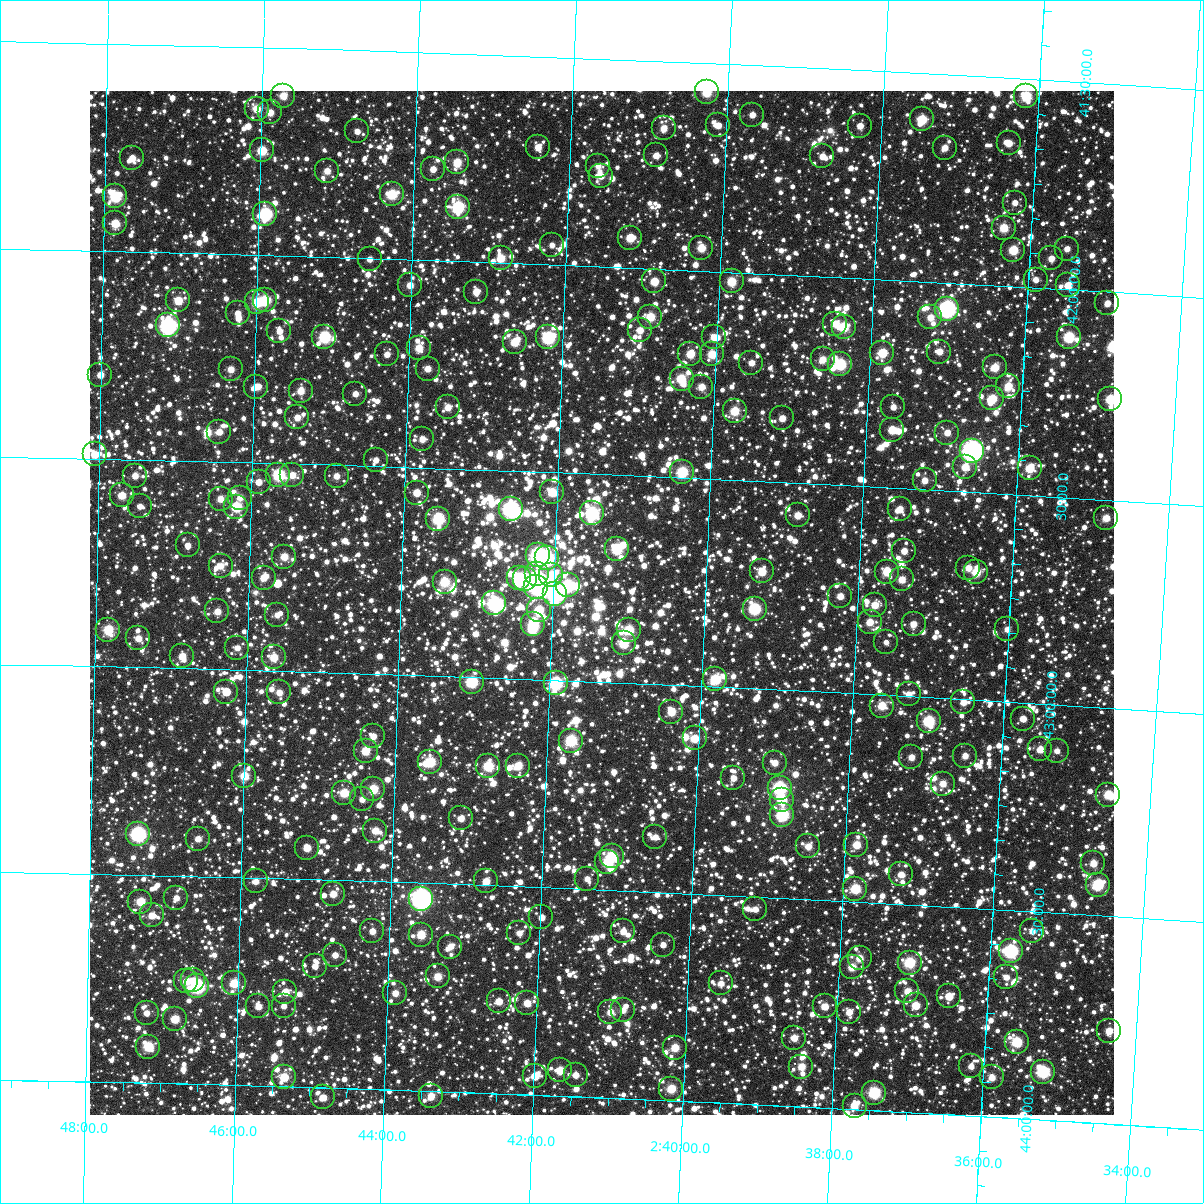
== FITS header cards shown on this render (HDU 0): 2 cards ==
NAXIS1  =                 1024
NAXIS2  =                 1024

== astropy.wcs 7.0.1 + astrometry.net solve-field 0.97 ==
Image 1024 x 1024 px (HDU 0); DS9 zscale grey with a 90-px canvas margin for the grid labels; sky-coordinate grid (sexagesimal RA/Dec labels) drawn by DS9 from the SOLVED WCS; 267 Tycho-2 reference stars matched to detected sources circled (green)
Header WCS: RA---TAN-SIP/DEC--TAN-SIP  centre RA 02:41:21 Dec +42:49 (40.34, +42.81 deg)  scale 8.67 arcsec/px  FOV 148.0' x 148.0'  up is +178 deg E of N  parity flipped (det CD > 0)
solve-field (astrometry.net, Tycho-2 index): VERIFIED the header's WCS against the Tycho-2 star catalogue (verified at 6 index scales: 12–267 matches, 0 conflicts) and refined it, rather than solving blind
Solved WCS: RA---TAN-SIP/DEC--TAN-SIP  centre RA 02:41:21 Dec +42:49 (40.34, +42.81 deg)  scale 8.67 arcsec/px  FOV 148.0' x 148.0'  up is +178 deg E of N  parity flipped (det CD > 0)
The solver's refit moves the header's centre by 0.15 arcsec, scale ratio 1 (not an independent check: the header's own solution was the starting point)
Tycho-2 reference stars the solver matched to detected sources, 267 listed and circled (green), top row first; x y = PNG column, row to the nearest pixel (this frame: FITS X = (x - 90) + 1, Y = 1024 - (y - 91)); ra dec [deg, ICRS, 3 dp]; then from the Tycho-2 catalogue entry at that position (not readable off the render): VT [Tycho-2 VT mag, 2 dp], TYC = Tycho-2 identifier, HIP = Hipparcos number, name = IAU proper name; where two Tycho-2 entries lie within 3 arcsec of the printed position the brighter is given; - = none
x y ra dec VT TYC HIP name
707 92 40.068 +41.569 9.59 2853-1996-1 - -
283 96 41.430 +41.615 10.25 2853-1915-1 - -
1026 96 39.040 +41.540 9.35 2840-804-1 - -
257 109 41.515 +41.648 10.26 2853-1931-1 - -
270 112 41.471 +41.656 10.76 2853-2022-1 - -
752 115 39.918 +41.619 11.21 2840-1434-1 - -
922 119 39.371 +41.610 9.48 2840-1234-1 - -
718 125 40.026 +41.648 11.73 2853-1696-1 - -
860 126 39.570 +41.633 10.91 2840-10-1 - -
664 128 40.202 +41.661 10.85 2853-1740-1 - -
357 131 41.188 +41.696 11.42 2853-2093-1 - -
1009 143 39.088 +41.656 10.84 2840-1192-1 - -
538 147 40.604 +41.719 10.75 2853-1765-1 - -
945 148 39.293 +41.676 10.73 2840-1352-1 - -
262 150 41.494 +41.748 9.54 2853-1469-1 - -
656 155 40.222 +41.727 11.06 2853-1967-1 - -
822 156 39.686 +41.711 11.29 2840-800-1 - -
132 158 41.912 +41.775 11.04 2853-1683-1 - -
457 162 40.863 +41.762 10.07 2853-1406-1 - -
598 166 40.408 +41.758 11.88 2853-1492-1 - -
433 169 40.940 +41.780 11.14 2853-1899-1 - -
327 171 41.282 +41.793 10.85 2853-2143-1 - -
601 176 40.397 +41.782 11.58 2853-1596-1 - -
392 194 41.071 +41.844 9.35 2853-1393-1 - -
115 196 41.965 +41.868 9.15 2853-1297-1 - -
1015 203 39.058 +41.798 11.72 2840-1216-1 - -
458 207 40.855 +41.869 8.61 2853-1801-1 - -
265 214 41.477 +41.901 8.31 2853-1564-1 - -
115 223 41.963 +41.932 9.96 2853-1856-1 - -
1004 228 39.089 +41.861 9.99 2840-232-1 - -
630 238 40.295 +41.928 10.04 2853-1640-1 - -
552 245 40.547 +41.953 11.94 2853-1545-1 - -
701 248 40.063 +41.945 10.12 2853-1516-1 - -
1067 249 38.881 +41.902 11.21 2840-580-1 - -
1013 250 39.054 +41.912 9.72 2840-886-1 - -
501 258 40.712 +41.989 10.13 2853-2064-1 - -
1051 258 38.930 +41.928 11.10 2840-320-1 - -
370 259 41.136 +42.002 11.61 2853-867-1 - -
1036 280 38.976 +41.981 11.98 2840-1874-1 - -
654 281 40.210 +42.030 10.26 2853-523-1 - -
732 281 39.960 +42.022 9.74 2840-1708-1 - -
410 285 41.002 +42.062 10.65 2853-1458-1 - -
1068 285 38.870 +41.990 10.55 2840-1842-1 - -
476 292 40.787 +42.072 10.88 2853-1822-1 - -
178 300 41.753 +42.114 10.19 2853-1083-1 - -
265 300 41.472 +42.108 9.22 2853-2042-1 - -
257 302 41.498 +42.114 9.66 2853-418-1 - -
1107 303 38.740 +42.028 10.99 2840-1732-1 - -
947 309 39.258 +42.063 7.36 2840-1669-1 12191 Buna
238 313 41.558 +42.141 11.52 2853-1955-1 - -
650 317 40.219 +42.116 9.77 2853-1032-1 - -
930 317 39.310 +42.085 10.79 2840-1556-1 - -
835 324 39.618 +42.112 10.60 2840-1341-1 - -
168 325 41.785 +42.175 7.76 2853-1997-1 13000 -
844 327 39.589 +42.118 9.50 2840-1417-1 - -
640 330 40.251 +42.149 10.90 2853-439-1 - -
279 331 41.421 +42.182 10.94 2853-1561-1 - -
324 337 41.275 +42.193 8.85 2853-502-1 - -
548 337 40.548 +42.176 8.44 2853-1188-1 12617 -
714 337 40.008 +42.159 10.87 2853-1815-1 - -
1069 337 38.858 +42.114 8.99 2840-1461-1 - -
515 342 40.656 +42.189 10.10 2853-2153-1 - -
419 348 40.967 +42.212 10.55 2853-1451-1 - -
939 352 39.275 +42.166 10.89 2840-1257-1 - -
882 353 39.460 +42.176 9.71 2840-1685-1 - -
387 354 41.070 +42.230 12.26 2853-2129-1 - -
690 354 40.083 +42.201 10.04 2853-1601-1 - -
712 354 40.013 +42.199 10.08 2853-790-1 - -
823 359 39.653 +42.200 10.71 2840-1491-1 - -
751 363 39.884 +42.216 11.45 2840-1317-1 - -
840 364 39.596 +42.209 8.91 2840-1439-1 - -
995 367 39.092 +42.197 10.19 2840-1407-1 - -
231 369 41.576 +42.277 10.65 2853-379-1 - -
428 369 40.935 +42.261 11.00 2853-873-1 - -
100 375 42.000 +42.298 10.86 2853-718-1 - -
682 379 40.108 +42.263 9.64 2853-1584-1 12456 -
1008 386 39.046 +42.240 10.24 2840-1187-1 - -
256 387 41.492 +42.317 11.23 2853-1962-1 - -
701 387 40.043 +42.279 10.65 2853-559-1 - -
301 391 41.347 +42.324 10.62 2853-979-1 - -
355 394 41.168 +42.327 11.28 2853-1368-1 - -
992 398 39.095 +42.272 9.86 2840-1003-1 - -
1110 399 38.711 +42.257 9.47 2840-1301-1 - -
448 407 40.866 +42.352 11.03 2853-1005-1 - -
893 407 39.416 +42.306 11.36 2840-495-1 - -
735 411 39.931 +42.333 9.74 2840-643-1 - -
297 417 41.355 +42.389 10.73 2853-987-1 - -
782 418 39.775 +42.346 11.20 2840-787-1 - -
892 430 39.416 +42.360 10.24 2840-1795-1 - -
219 432 41.608 +42.428 11.03 2853-1675-1 - -
947 433 39.236 +42.360 11.20 2840-1654-1 - -
422 439 40.946 +42.431 11.02 2853-1122-1 - -
972 451 39.151 +42.401 6.78 2840-1147-1 12151 -
95 454 42.014 +42.490 10.39 2853-1914-1 - -
376 460 41.095 +42.485 11.73 2853-91-1 - -
965 467 39.171 +42.440 10.96 2840-1715-1 - -
1030 468 38.961 +42.436 10.02 2840-1161-1 - -
682 472 40.093 +42.486 9.20 2853-1108-1 - -
278 475 41.411 +42.528 8.70 2853-1180-1 - -
292 475 41.366 +42.528 10.67 2853-1255-1 - -
135 476 41.880 +42.539 10.98 2853-199-1 - -
337 476 41.220 +42.527 11.21 2853-1733-1 12826 -
925 480 39.301 +42.478 11.07 2840-1506-1 - -
259 482 41.476 +42.546 11.31 2853-1206-1 - -
552 492 40.516 +42.547 9.98 2853-1044-1 - -
417 493 40.958 +42.561 10.53 2853-1610-1 - -
122 495 41.922 +42.587 10.38 2853-929-1 - -
240 498 41.535 +42.586 10.91 2853-1499-1 - -
221 499 41.599 +42.590 10.75 2853-1161-1 - -
140 506 41.862 +42.613 11.18 2853-1273-1 - -
236 507 41.546 +42.608 9.29 2853-466-1 - -
511 509 40.649 +42.591 7.43 2853-616-1 - -
900 509 39.377 +42.550 11.13 2840-943-1 - -
592 513 40.383 +42.594 8.48 2853-1402-1 12559 -
798 515 39.710 +42.577 10.69 2840-1617-1 - -
1106 518 38.701 +42.544 10.41 2840-1517-1 - -
438 519 40.885 +42.622 8.91 2853-961-1 - -
188 545 41.702 +42.704 11.34 2853-1452-1 - -
617 549 40.296 +42.678 9.49 2853-2201-1 - -
904 551 39.356 +42.650 11.37 2840-1199-1 - -
538 555 40.555 +42.699 8.46 2853-1013-1 12619 -
284 557 41.385 +42.725 10.41 2853-148-1 - -
547 558 40.524 +42.707 8.32 2853-238-1 12606 -
221 566 41.593 +42.751 11.44 2853-1522-1 - -
968 568 39.143 +42.683 11.02 2840-25-1 - -
762 571 39.818 +42.717 10.23 2840-923-1 - -
887 572 39.409 +42.703 10.16 2840-477-1 - -
976 572 39.116 +42.692 10.08 2840-431-1 - -
537 574 40.554 +42.747 9.96 2853-112-1 - -
551 575 40.507 +42.748 9.67 2853-2164-1 - -
264 578 41.451 +42.776 10.73 2853-331-1 - -
519 578 40.614 +42.758 9.35 2853-1249-1 - -
525 579 40.592 +42.760 8.78 2853-1665-1 - -
902 579 39.358 +42.719 10.65 2840-1817-1 - -
445 582 40.857 +42.773 9.60 2853-909-1 - -
568 585 40.452 +42.771 9.02 2853-334-1 - -
536 587 40.556 +42.778 8.74 2853-166-1 12621 -
555 594 40.493 +42.792 8.39 2853-22-1 - -
840 596 39.557 +42.767 10.77 2840-253-1 - -
494 603 40.691 +42.820 8.27 2853-958-1 - -
875 605 39.443 +42.784 10.51 2840-419-1 - -
755 609 39.836 +42.807 8.70 2840-393-1 - -
539 610 40.544 +42.832 9.75 2853-970-1 - -
217 611 41.599 +42.861 10.76 2853-632-1 - -
277 615 41.403 +42.865 11.41 2853-593-1 - -
870 622 39.457 +42.826 10.68 2840-1501-1 - -
533 624 40.560 +42.866 9.33 2853-584-1 - -
914 624 39.312 +42.825 11.17 2840-579-1 - -
1007 629 39.005 +42.825 11.30 2840-919-1 - -
108 630 41.957 +42.911 9.52 2853-455-1 - -
629 630 40.246 +42.871 9.57 2853-866-1 - -
138 638 41.857 +42.930 10.94 2853-329-1 - -
886 642 39.400 +42.872 11.87 2840-179-1 - -
624 643 40.261 +42.905 9.52 2853-980-1 - -
237 648 41.531 +42.947 11.35 2853-892-1 - -
182 656 41.711 +42.971 10.40 2853-242-1 - -
274 657 41.410 +42.968 10.19 2853-838-1 - -
715 679 39.954 +42.981 9.23 2840-547-1 - -
472 682 40.756 +43.012 8.77 2853-254-1 - -
556 683 40.479 +43.007 8.28 2853-470-1 - -
226 692 41.563 +43.053 10.85 2853-743-1 - -
279 692 41.389 +43.052 10.97 2853-317-1 - -
909 694 39.316 +42.994 11.43 2840-991-1 - -
963 702 39.135 +43.007 11.17 2840-825-1 - -
882 706 39.402 +43.025 10.16 2840-1618-1 - -
671 712 40.094 +43.065 10.16 2853-80-1 - -
1023 719 38.936 +43.038 11.25 2840-975-1 - -
929 721 39.245 +43.056 8.89 2840-591-1 - -
373 736 41.074 +43.150 11.17 2857-824-1 - -
695 738 40.014 +43.126 10.16 2857-978-1 - -
571 741 40.422 +43.144 8.98 2857-594-1 - -
1040 749 38.874 +43.110 10.69 2840-581-1 - -
366 751 41.098 +43.186 9.91 2857-296-1 - -
1057 751 38.818 +43.111 11.86 2840-605-1 - -
965 756 39.119 +43.135 11.02 2844-1352-1 - -
911 757 39.296 +43.146 10.99 2844-1636-1 - -
430 762 40.884 +43.208 9.34 2857-852-1 - -
775 763 39.746 +43.176 10.98 2844-1538-1 - -
488 766 40.691 +43.213 9.23 2857-1232-1 - -
518 766 40.593 +43.209 9.98 2857-1028-1 - -
244 776 41.496 +43.255 10.07 2857-1584-1 - -
733 778 39.880 +43.217 11.30 2844-1978-1 - -
943 784 39.187 +43.206 10.65 2844-2175-1 - -
780 788 39.726 +43.236 8.14 2844-2152-1 12339 -
373 789 41.068 +43.278 9.83 2857-506-1 - -
344 793 41.164 +43.289 10.13 2857-46-1 - -
1108 795 38.639 +43.208 9.85 2844-2113-1 - -
362 799 41.105 +43.303 11.47 2857-794-1 - -
782 800 39.717 +43.264 9.60 2844-1080-1 - -
782 815 39.712 +43.300 8.57 2844-766-1 - -
461 818 40.775 +43.341 10.85 2857-640-1 - -
375 831 41.058 +43.378 10.43 2857-952-1 - -
138 834 41.844 +43.402 7.66 2857-1326-1 13017 -
655 837 40.130 +43.368 11.26 2857-1048-1 - -
198 839 41.644 +43.409 11.03 2857-522-1 - -
856 845 39.462 +43.363 10.24 2844-862-1 - -
808 846 39.622 +43.373 10.89 2844-2153-1 - -
307 848 41.282 +43.424 10.61 2857-1112-1 - -
612 856 40.271 +43.418 9.23 2857-1086-1 - -
607 862 40.284 +43.433 9.54 2857-1206-1 - -
1093 863 38.675 +43.376 10.47 2844-2084-1 - -
901 874 39.310 +43.429 11.12 2844-698-1 - -
587 879 40.349 +43.475 11.39 2857-1582-1 - -
256 881 41.449 +43.508 10.90 2857-258-1 - -
486 881 40.684 +43.490 10.49 2857-1438-1 - -
1098 885 38.656 +43.426 8.95 2844-986-1 - -
855 889 39.458 +43.469 9.38 2844-724-1 - -
333 894 41.191 +43.533 10.72 2857-192-1 - -
176 898 41.711 +43.553 11.24 2857-456-1 - -
421 899 40.897 +43.538 6.80 2857-800-1 12725 -
140 902 41.830 +43.564 9.83 2857-344-1 - -
755 909 39.787 +43.530 11.48 2844-422-1 - -
152 915 41.792 +43.597 10.78 2857-1422-1 - -
541 917 40.496 +43.572 11.53 2857-1364-1 - -
372 931 41.056 +43.620 11.07 2857-1022-1 - -
623 931 40.222 +43.598 11.12 2857-1114-1 - -
1032 931 38.865 +43.548 11.11 2844-318-1 - -
519 933 40.568 +43.612 11.33 2857-1268-1 - -
421 935 40.895 +43.624 10.04 2857-466-1 - -
663 945 40.088 +43.626 11.42 2857-132-1 - -
450 947 40.795 +43.651 11.08 2857-874-1 - -
1011 951 38.931 +43.599 8.03 2844-1142-1 12082 -
335 955 41.178 +43.680 11.12 2857-968-1 - -
860 958 39.433 +43.636 10.50 2844-596-1 - -
910 963 39.266 +43.640 9.20 2844-52-1 - -
315 966 41.244 +43.708 11.50 2857-796-1 - -
852 967 39.457 +43.658 10.30 2844-578-1 - -
438 976 40.833 +43.723 10.99 2857-352-1 - -
1006 977 38.942 +43.662 11.56 2844-244-1 - -
193 980 41.649 +43.750 10.87 2857-610-1 - -
186 981 41.671 +43.753 10.55 2857-126-1 - -
234 983 41.511 +43.755 9.79 2857-398-1 - -
721 983 39.889 +43.713 11.56 2844-1648-1 - -
197 986 41.634 +43.765 8.06 2857-984-1 12948 -
907 991 39.267 +43.709 10.60 2844-1692-1 - -
285 992 41.340 +43.772 10.60 2857-468-1 - -
395 993 40.973 +43.767 10.95 2857-1328-1 - -
949 996 39.129 +43.716 10.81 2844-148-1 - -
499 1001 40.627 +43.778 10.94 2857-202-1 - -
527 1003 40.532 +43.780 10.45 2857-42-1 - -
916 1005 39.238 +43.742 10.21 2844-484-1 - -
258 1006 41.429 +43.809 10.81 2857-822-1 - -
284 1006 41.345 +43.806 11.50 2857-408-1 - -
825 1006 39.539 +43.756 11.10 2844-240-1 - -
623 1010 40.213 +43.787 11.45 2857-702-1 - -
610 1012 40.254 +43.793 10.78 2857-946-1 - -
849 1012 39.459 +43.767 10.74 2844-604-1 - -
147 1013 41.801 +43.832 11.16 2857-744-1 - -
175 1019 41.706 +43.845 10.21 2857-2224-1 - -
1109 1031 38.589 +43.776 10.46 2844-1548-1 - -
794 1038 39.638 +43.835 10.72 2844-2-1 - -
1017 1042 38.894 +43.816 9.16 2844-62-1 - -
148 1047 41.792 +43.913 9.49 2857-2001-1 - -
675 1048 40.034 +43.872 10.21 2857-2157-1 - -
971 1066 39.043 +43.881 11.53 2844-2096-1 - -
801 1067 39.608 +43.903 10.51 2844-472-1 - -
560 1070 40.414 +43.938 10.20 2857-2142-1 - -
1043 1072 38.801 +43.885 8.46 2844-1226-1 - -
576 1075 40.361 +43.948 11.29 2857-2136-1 - -
535 1076 40.498 +43.955 11.43 2857-1784-1 - -
284 1077 41.336 +43.977 10.01 2857-1766-1 - -
992 1077 38.971 +43.905 10.73 2844-1944-1 - -
671 1089 40.040 +43.972 9.92 2857-2026-1 - -
874 1093 39.360 +43.958 8.73 2844-1008-1 - -
431 1096 40.842 +44.012 10.37 2857-1608-1 - -
323 1097 41.204 +44.023 10.91 2857-1675-1 - -
855 1106 39.423 +43.993 10.29 2844-6-1 - -